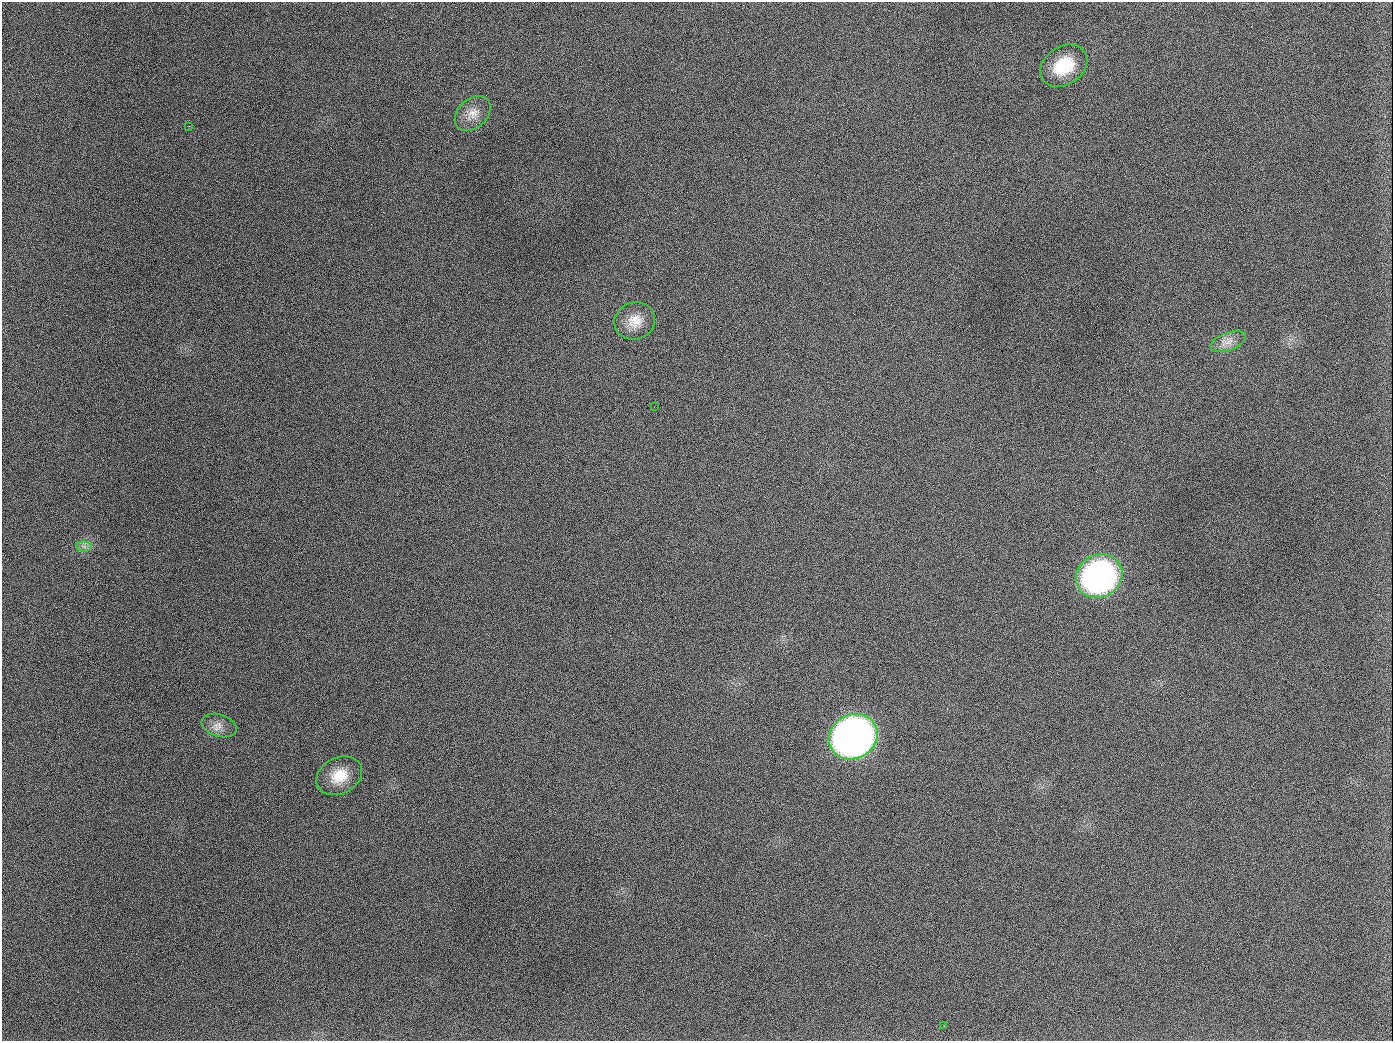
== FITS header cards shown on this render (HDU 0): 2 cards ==
NAXIS1  =                 1391
NAXIS2  =                 1039

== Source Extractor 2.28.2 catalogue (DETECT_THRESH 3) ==
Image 1391 x 1039 px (HDU 0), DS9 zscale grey, 1 PNG px = 1 image px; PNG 1395 x 1043 px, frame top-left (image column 1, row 1039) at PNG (2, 2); each listed source drawn as its Kron ellipse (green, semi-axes under 4 px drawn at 4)
Background 1960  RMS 80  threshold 241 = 3 sigma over >= 5 px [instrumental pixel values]
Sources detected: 12; all 12 listed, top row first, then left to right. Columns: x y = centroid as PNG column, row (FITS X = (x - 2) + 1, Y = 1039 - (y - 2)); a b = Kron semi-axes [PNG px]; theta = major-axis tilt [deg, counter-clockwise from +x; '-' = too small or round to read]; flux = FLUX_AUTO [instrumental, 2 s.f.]
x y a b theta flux
1064 66 25 19 34 2.2e+05
473 113 20 14 43 7.4e+04
189 126 3 2 - 7.5e+03
635 321 20 18 21 9.8e+04
1228 342 18 9 20 5.1e+04
654 407 2 2 - 3.8e+03
84 546 7 5 0 1.8e+04
1099 576 24 21 29 1.8e+06
219 726 18 11 -17 5.1e+04
853 737 25 22 30 4.2e+06
339 776 24 18 27 1.4e+05
944 1026 3 2 - 4.6e+03